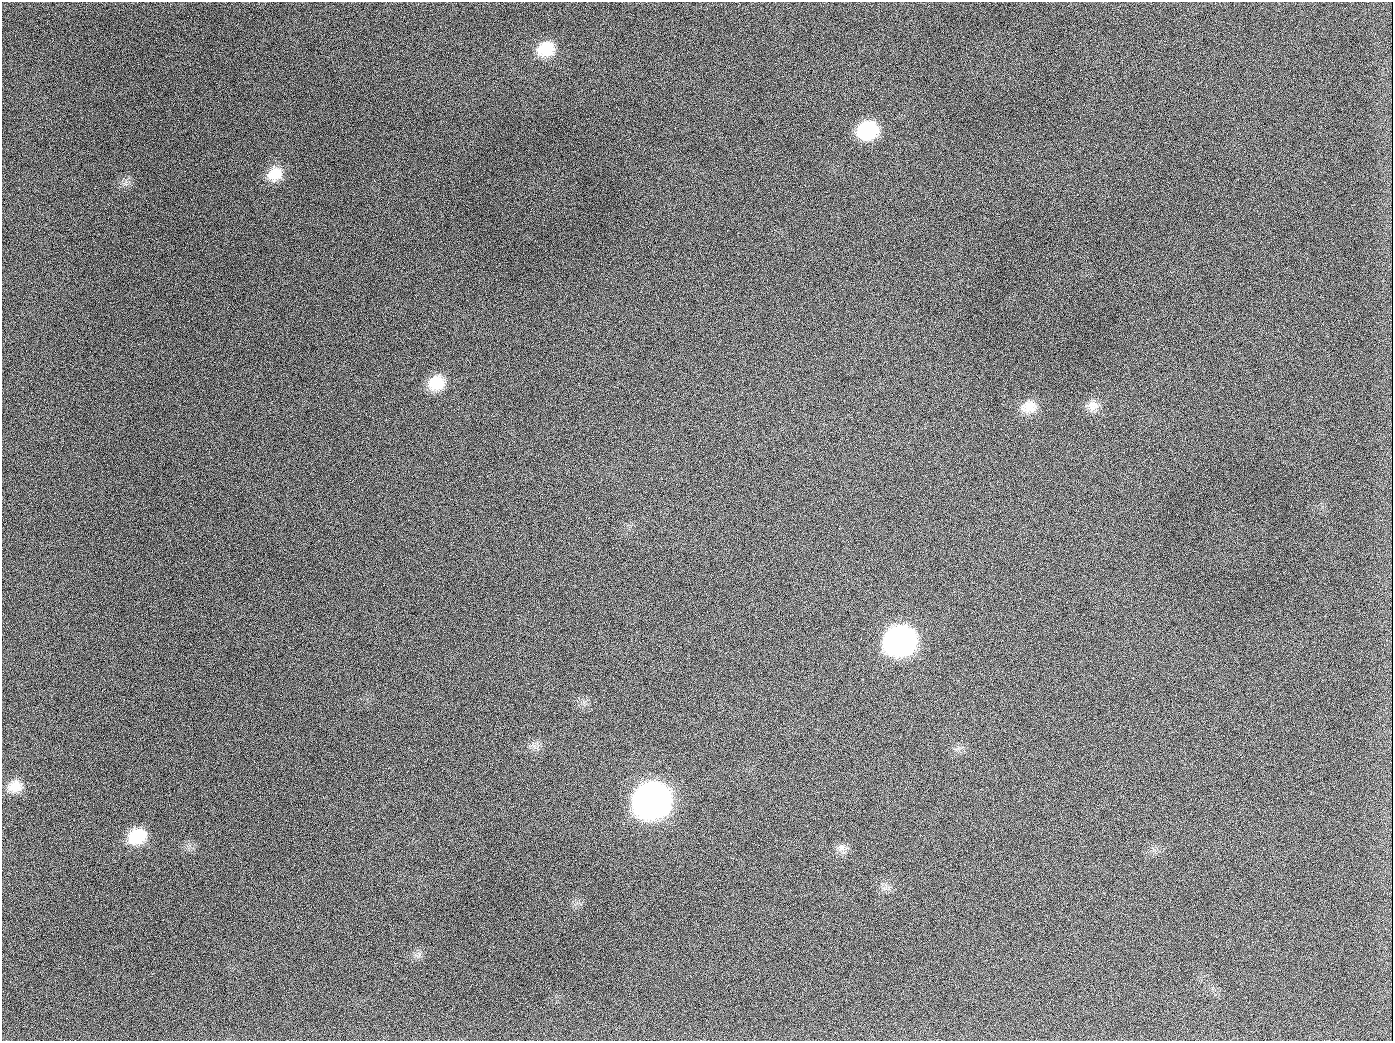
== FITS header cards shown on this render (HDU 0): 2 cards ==
NAXIS1  =                 1391
NAXIS2  =                 1039

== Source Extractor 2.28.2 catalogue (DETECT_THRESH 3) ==
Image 1391 x 1039 px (HDU 0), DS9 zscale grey, 1 PNG px = 1 image px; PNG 1395 x 1043 px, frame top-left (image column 1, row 1039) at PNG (2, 2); no overlay
Background 1610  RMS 73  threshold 218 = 3 sigma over >= 5 px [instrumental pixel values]
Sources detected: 16; all 16 listed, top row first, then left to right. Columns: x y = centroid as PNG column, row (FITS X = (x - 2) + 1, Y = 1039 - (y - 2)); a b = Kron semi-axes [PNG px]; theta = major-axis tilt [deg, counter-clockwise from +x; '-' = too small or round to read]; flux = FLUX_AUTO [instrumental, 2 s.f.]
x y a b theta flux
546 49 20 17 23 1.3e+05
189 126 3 2 - 5.8e+03
868 130 19 16 20 2.9e+05
275 174 20 17 35 9.5e+04
436 383 18 15 25 1.2e+05
1093 406 15 14 - 4.9e+04
654 407 2 2 - 3.1e+03
1029 407 21 15 10 7.9e+04
900 640 20 18 18 2.2e+06
15 786 18 14 14 7.5e+04
652 800 21 19 23 4.9e+06
137 836 19 15 22 1.7e+05
841 848 12 10 26 3.2e+04
885 888 11 4 46 1.6e+04
419 955 7 4 72 1.1e+04
944 1026 3 2 - 3.9e+03